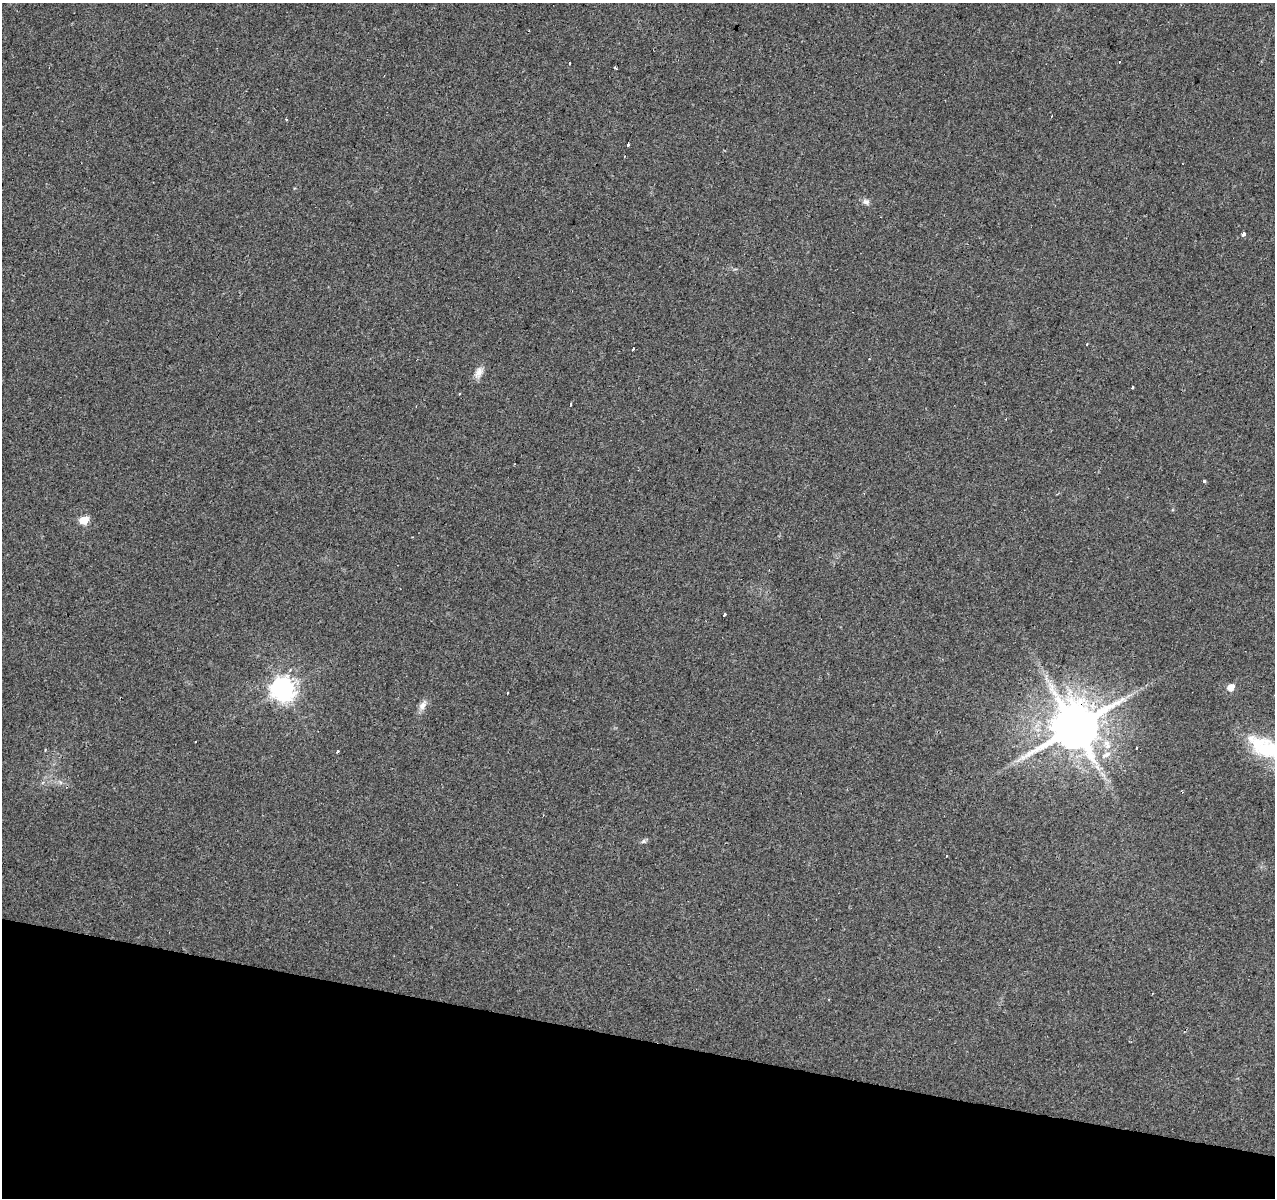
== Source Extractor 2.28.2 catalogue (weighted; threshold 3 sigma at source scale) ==
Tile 15 of 4 x 4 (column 3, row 4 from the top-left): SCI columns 2554-3826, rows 281-1476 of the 5100 x 5286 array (HDU 1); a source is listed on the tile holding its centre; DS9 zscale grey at full resolution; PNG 1277 x 1200 px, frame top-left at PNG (2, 3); no overlay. Shown black and unused: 13% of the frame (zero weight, under 2 of 3 exposures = <1% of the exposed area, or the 3 px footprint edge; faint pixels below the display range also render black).
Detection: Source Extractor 2.28.2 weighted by HDU 2 'WHT'; one run over the whole footprint, this tile lists its part. Background 0.0685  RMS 0.007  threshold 0.0315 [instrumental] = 3 sigma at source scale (4.5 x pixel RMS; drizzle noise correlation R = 1.50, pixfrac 1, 0.0396/0.0396 arcsec/px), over >= 5 px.
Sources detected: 34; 6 cosmic-ray / hot-pixel residue — not listed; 1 inside a brighter listed object's ellipse — not listed separately; the other 27 listed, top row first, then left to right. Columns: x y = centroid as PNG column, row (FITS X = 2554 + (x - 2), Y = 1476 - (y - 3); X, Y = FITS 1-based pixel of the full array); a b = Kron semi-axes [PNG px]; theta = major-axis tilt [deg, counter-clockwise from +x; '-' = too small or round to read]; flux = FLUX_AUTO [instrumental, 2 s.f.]
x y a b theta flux
1119 62 3 3 - 1.2
569 63 3 2 - 0.83
615 68 3 3 - 1.4
286 119 3 3 - 2
628 145 3 3 - 2
866 202 9 7 -19 2.6
1243 234 3 3 - 15
1086 344 3 2 - 0.9
633 349 3 2 - 1.8
479 372 16 9 66 5.2
1132 387 3 3 - 4.9
459 393 3 2 - 0.8
570 405 4 3 - 5.6
1204 481 3 3 - 5.8
84 520 6 5 - 22
724 615 3 3 - 4
1231 687 6 5 - 8.3
283 689 9 9 - 460
507 693 3 2 - 1
422 705 16 8 60 4.3
1075 727 14 13 - 3500
1107 745 15 10 -63 8
1136 748 3 3 - 1.5
1267 748 48 21 -23 48
337 751 4 3 - 3
643 841 7 5 22 1.5
946 856 3 2 - 0.59
Overlapping masked pixels (flux is a lower limit): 1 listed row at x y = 1075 727
Isophote crosses this tile's border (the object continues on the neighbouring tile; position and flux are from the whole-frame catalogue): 1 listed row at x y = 1267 748